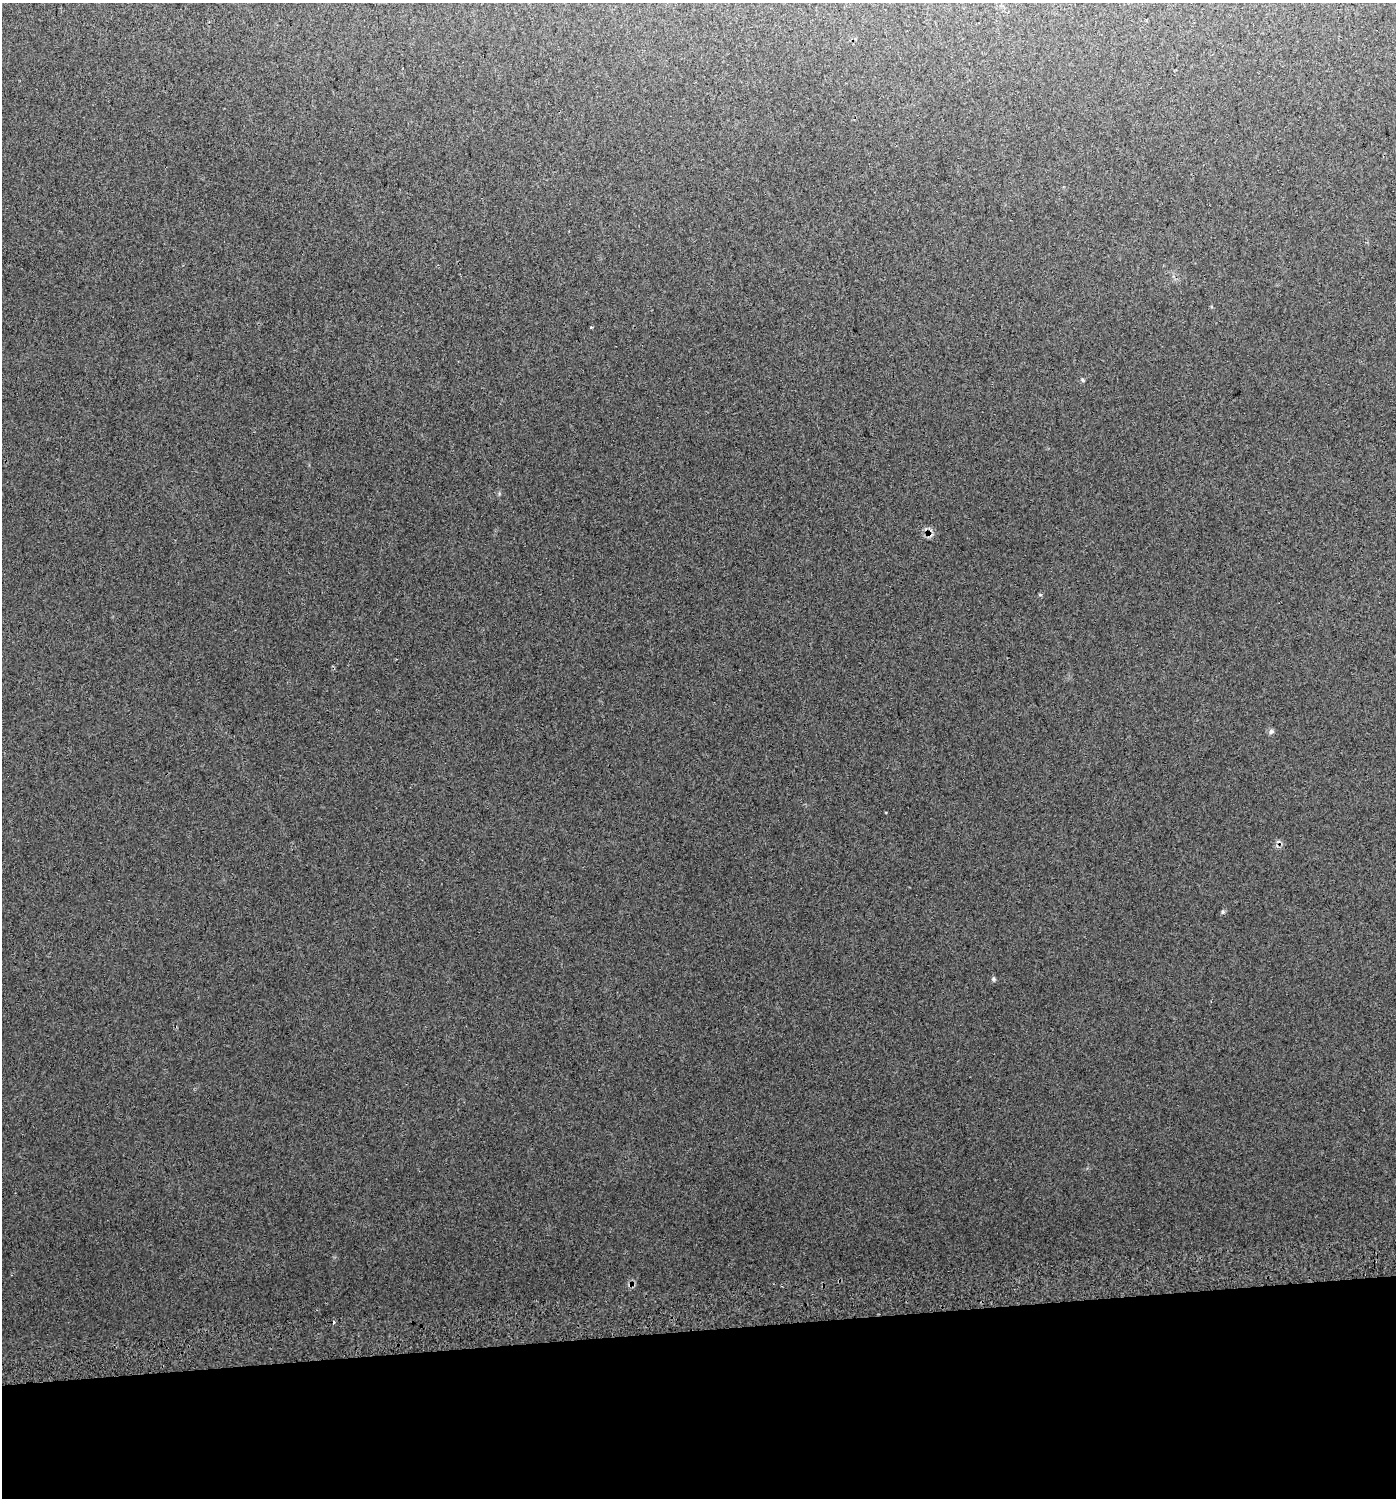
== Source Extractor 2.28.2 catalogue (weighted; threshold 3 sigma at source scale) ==
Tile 8 of 3 x 3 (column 2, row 3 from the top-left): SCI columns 1440-2833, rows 41-1536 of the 4231 x 4570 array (HDU 1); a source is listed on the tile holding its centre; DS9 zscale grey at full resolution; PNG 1398 x 1500 px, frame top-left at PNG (2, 3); no overlay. Shown black and unused: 11% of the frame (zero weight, under 2 of 3 exposures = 5% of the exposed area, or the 3 px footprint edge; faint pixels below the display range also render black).
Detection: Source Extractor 2.28.2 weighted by HDU 2 'WHT'; one run over the whole footprint, this tile lists its part. Background 0.034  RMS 0.012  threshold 0.0541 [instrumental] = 3 sigma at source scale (4.5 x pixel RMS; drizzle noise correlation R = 1.50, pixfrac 1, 0.0396/0.0396 arcsec/px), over >= 5 px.
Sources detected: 9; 3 cosmic-ray / hot-pixel residue — not listed; the other 6 listed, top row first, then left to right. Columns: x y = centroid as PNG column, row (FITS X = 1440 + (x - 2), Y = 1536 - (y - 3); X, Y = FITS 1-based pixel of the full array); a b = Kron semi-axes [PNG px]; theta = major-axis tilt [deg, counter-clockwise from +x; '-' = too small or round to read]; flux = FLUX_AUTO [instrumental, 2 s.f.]
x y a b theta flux
591 327 4 3 - 1.2
1082 380 6 4 -88 1.6
1271 732 8 6 44 2.9
886 812 3 2 - 0.95
1223 912 6 5 - 1.8
993 979 6 5 - 2